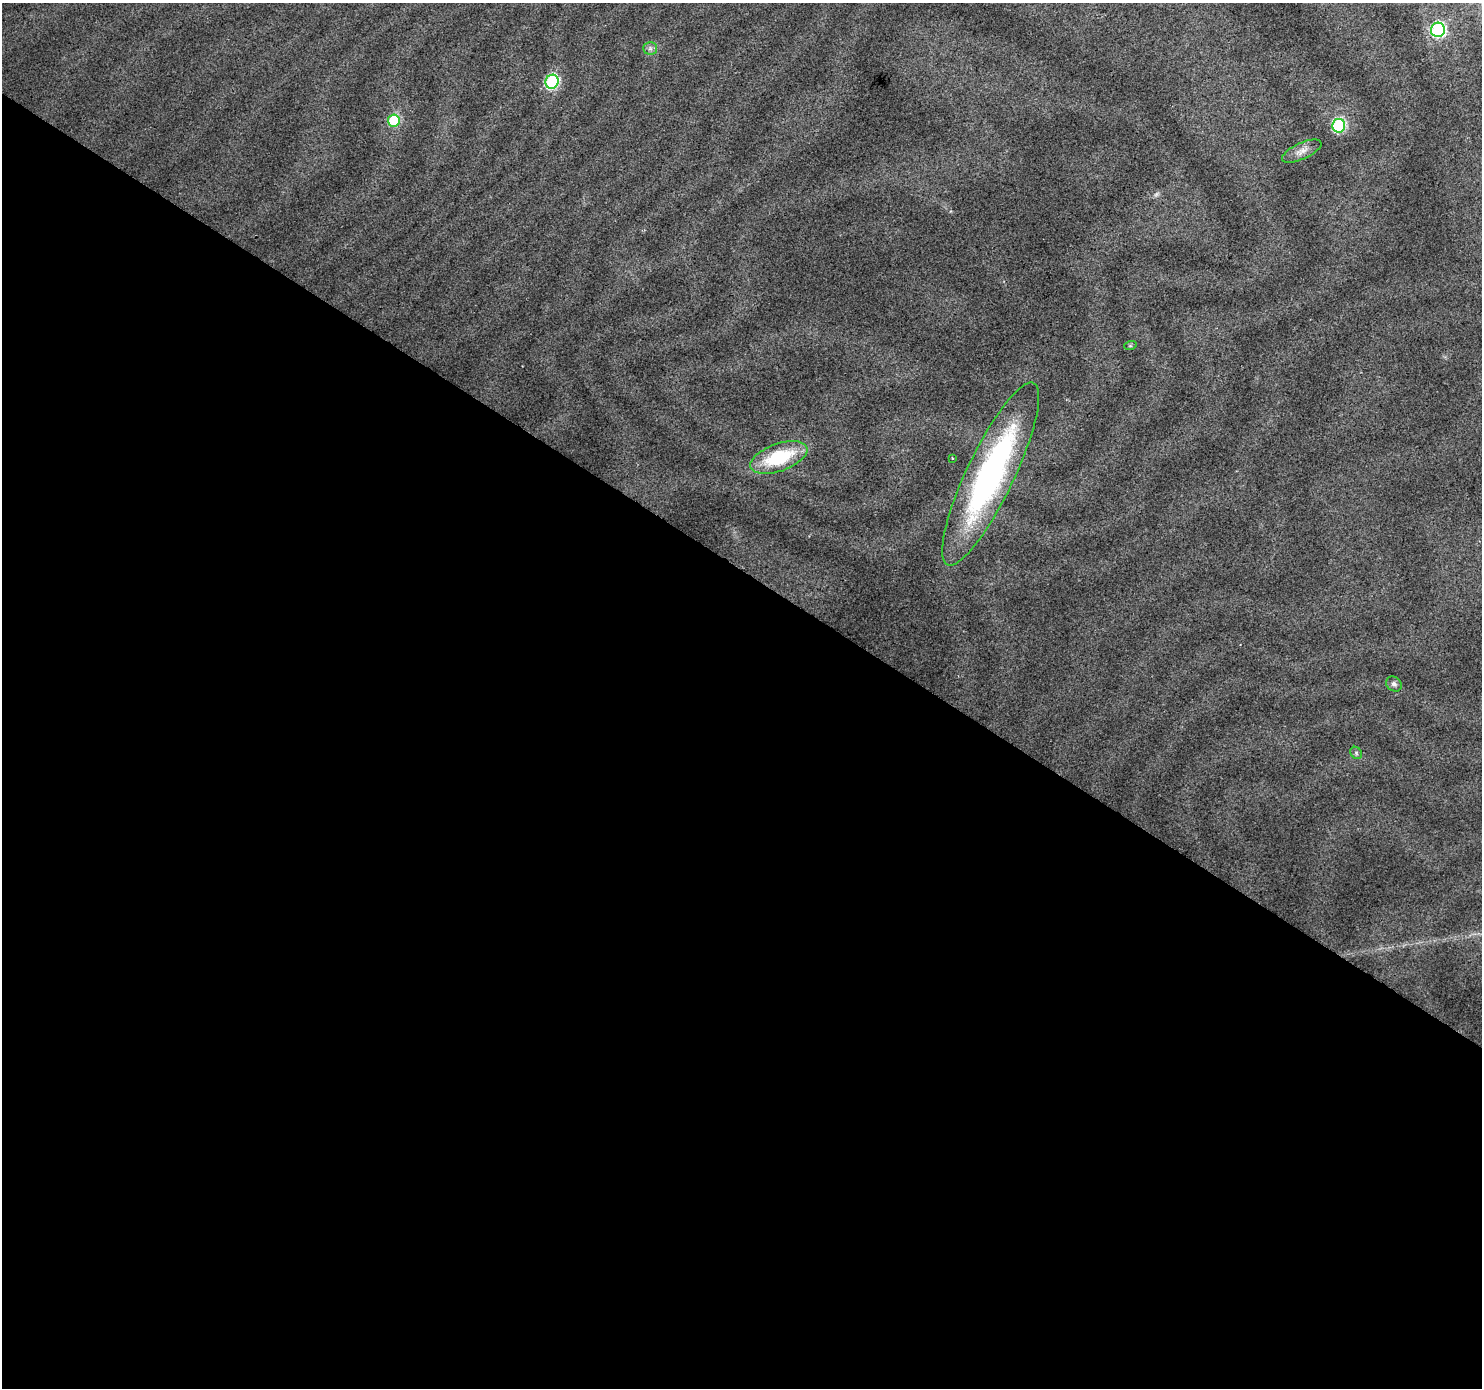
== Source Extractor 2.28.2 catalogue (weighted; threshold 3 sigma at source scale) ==
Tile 14 of 4 x 4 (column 2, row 4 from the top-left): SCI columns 1481-2960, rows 184-1569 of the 5925 x 5982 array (HDU 1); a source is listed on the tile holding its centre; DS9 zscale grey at full resolution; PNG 1484 x 1390 px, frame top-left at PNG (2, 3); each listed source drawn as its Kron ellipse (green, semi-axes under 4 px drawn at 4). Shown black and unused: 59% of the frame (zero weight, under 2 of 3 exposures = <1% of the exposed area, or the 3 px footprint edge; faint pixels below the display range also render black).
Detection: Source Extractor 2.28.2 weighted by HDU 2 'WHT'; one run over the whole footprint, this tile lists its part. Background 0.0458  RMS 0.0074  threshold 0.0333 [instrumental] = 3 sigma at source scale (4.5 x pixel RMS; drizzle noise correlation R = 1.50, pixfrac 1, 0.0396/0.0396 arcsec/px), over >= 5 px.
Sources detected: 13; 1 too faint to see at this stretch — neither listed nor drawn; the other 12 listed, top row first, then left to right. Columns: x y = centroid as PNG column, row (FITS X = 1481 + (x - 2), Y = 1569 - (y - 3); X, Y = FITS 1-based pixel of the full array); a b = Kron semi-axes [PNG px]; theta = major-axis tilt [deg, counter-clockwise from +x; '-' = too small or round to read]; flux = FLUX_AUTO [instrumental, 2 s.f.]
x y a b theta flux
1438 30 7 7 - 110
650 48 7 6 - 2.2
552 82 7 6 - 93
394 120 6 6 - 39
1339 126 7 6 - 95
1302 151 21 8 25 5.8
1130 346 6 4 18 0.94
779 457 30 13 19 46
952 458 2 2 - 0.66
991 474 101 23 65 200
1394 684 8 7 - 2.5
1356 753 6 5 - 1.3